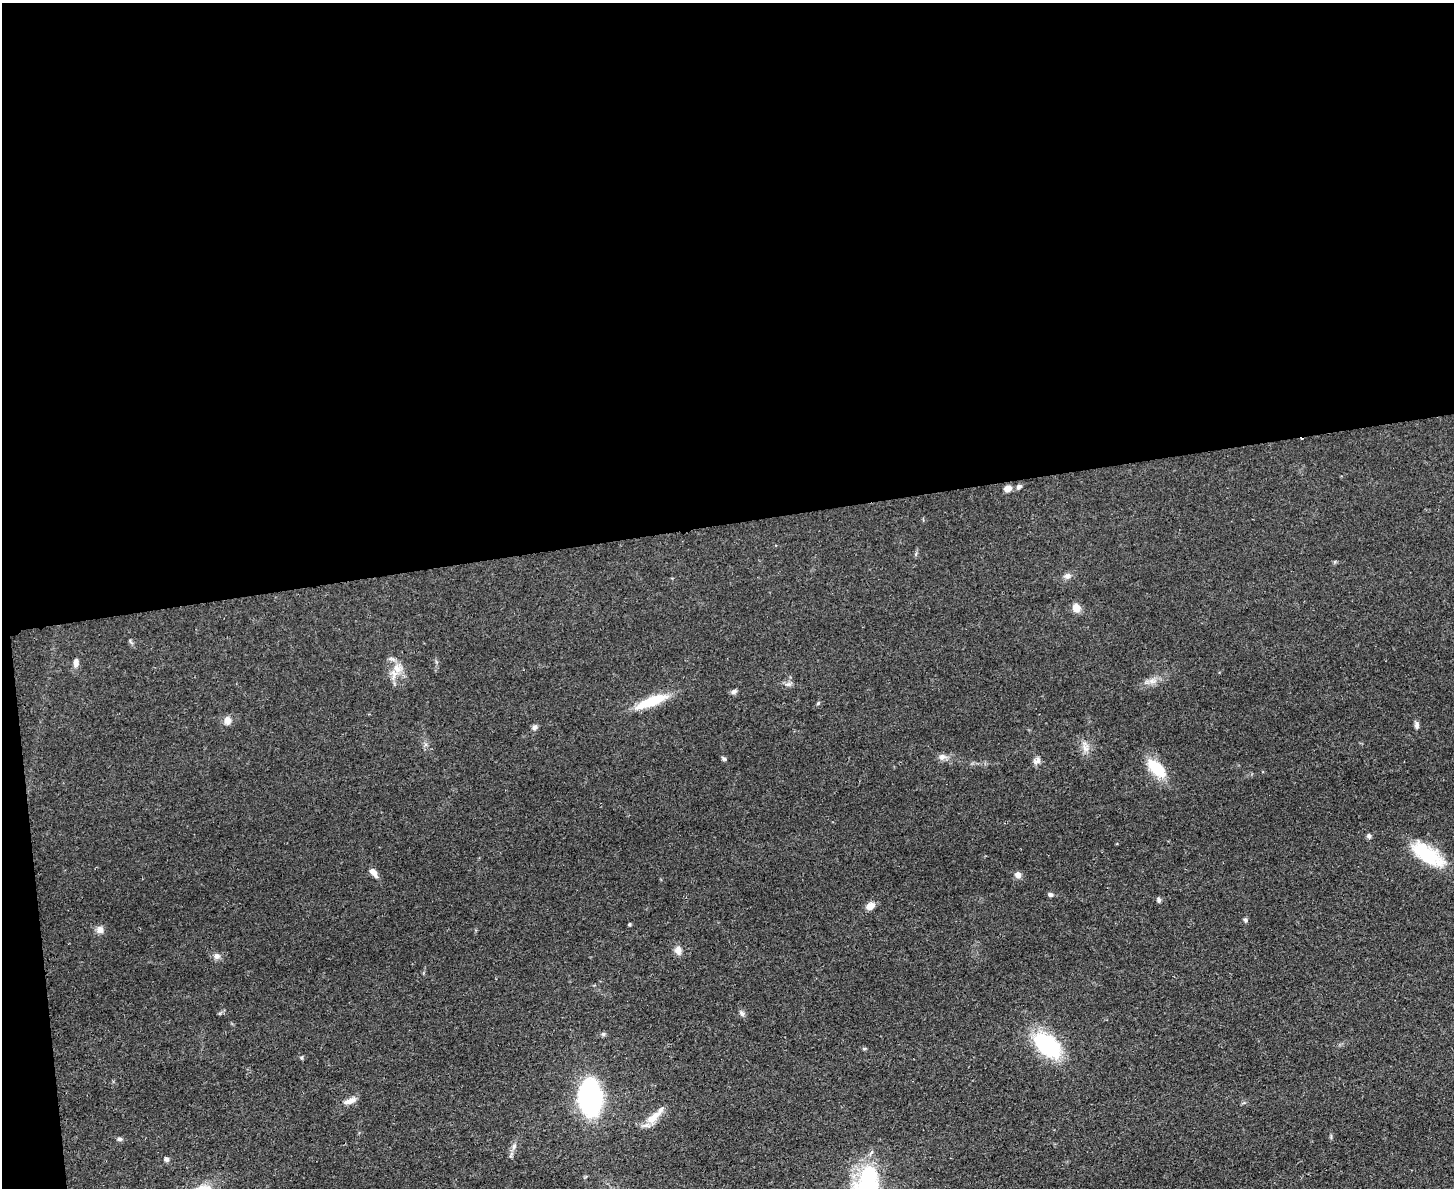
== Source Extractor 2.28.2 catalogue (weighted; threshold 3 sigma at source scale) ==
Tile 1 of 3 x 4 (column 1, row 1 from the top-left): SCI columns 142-1593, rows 3568-4753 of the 4750 x 4765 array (HDU 1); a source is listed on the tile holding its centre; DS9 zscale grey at full resolution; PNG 1456 x 1190 px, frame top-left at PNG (2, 3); no overlay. Shown black and unused: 45% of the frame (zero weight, under 3 of 4 exposures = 2% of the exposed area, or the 3 px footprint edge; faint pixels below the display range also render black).
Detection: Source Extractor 2.28.2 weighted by HDU 2 'WHT'; one run over the whole footprint, this tile lists its part. Background 0.0459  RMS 0.0051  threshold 0.0232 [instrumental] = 3 sigma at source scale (4.5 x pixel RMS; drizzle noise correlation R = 1.50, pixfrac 1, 0.05/0.05 arcsec/px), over >= 5 px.
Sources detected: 41; all 41 listed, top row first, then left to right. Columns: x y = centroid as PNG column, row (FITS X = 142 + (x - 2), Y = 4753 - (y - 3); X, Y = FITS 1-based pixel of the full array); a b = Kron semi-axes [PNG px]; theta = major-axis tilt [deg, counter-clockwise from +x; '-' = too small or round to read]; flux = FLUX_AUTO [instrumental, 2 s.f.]
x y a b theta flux
1019 487 7 5 20 1.3
1008 489 9 6 21 3.4
1067 576 8 7 - 1.9
1076 608 10 9 - 4
76 662 11 6 86 2.5
397 669 14 10 -59 5.7
1151 681 8 7 - 2.4
734 691 8 5 33 1.4
651 701 39 10 21 17
818 703 6 4 46 0.62
228 720 10 8 -85 3.2
1417 725 10 6 -89 1.5
534 727 7 6 - 1.5
1085 748 9 4 -53 1.9
942 757 10 8 9 2.4
724 759 6 5 - 0.9
1037 761 12 7 30 2.1
1156 768 25 12 -45 16
1369 836 6 6 - 1.2
1427 854 40 16 -34 27
373 872 11 6 -52 3.4
1018 875 8 8 - 2.4
1050 895 7 5 -15 1.2
1159 900 7 5 -63 1.1
870 906 9 7 26 4.2
1245 920 6 5 - 0.89
629 924 4 4 - 0.66
100 929 10 8 69 2.6
678 950 12 8 81 2.9
217 956 9 8 - 2.1
742 1013 9 5 -53 1.4
603 1034 6 4 -44 0.82
1047 1045 32 19 -42 42
864 1049 6 4 1 0.63
590 1098 19 12 -86 190
351 1101 15 8 31 3.4
653 1117 27 8 41 7.7
119 1139 7 5 -1 1.1
514 1146 8 5 46 1.3
166 1159 6 5 - 1.5
867 1185 55 29 77 63
Isophote crosses this tile's border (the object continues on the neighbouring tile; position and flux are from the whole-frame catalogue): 1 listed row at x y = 867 1185